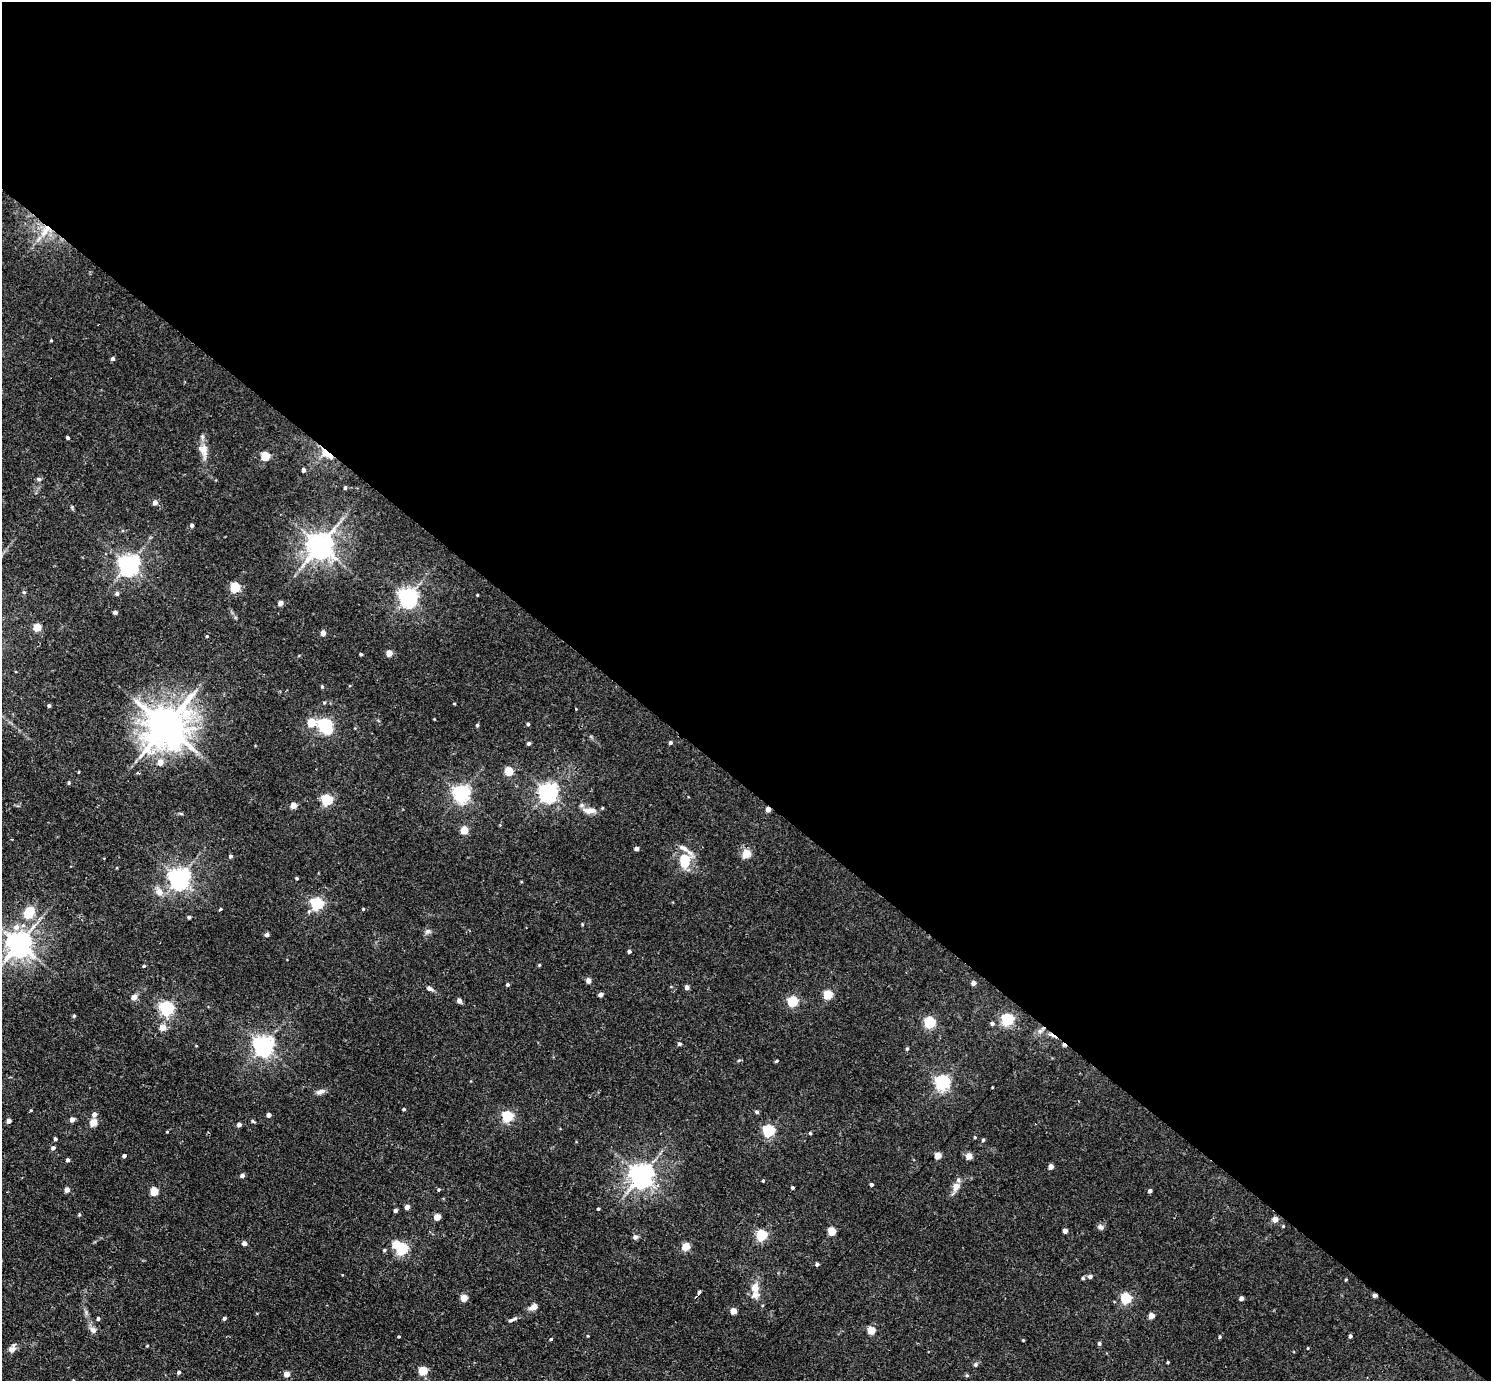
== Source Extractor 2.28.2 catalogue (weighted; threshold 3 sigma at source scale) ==
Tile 3 of 4 x 4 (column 3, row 1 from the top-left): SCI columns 2979-4467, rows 4431-5809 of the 5956 x 5960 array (HDU 1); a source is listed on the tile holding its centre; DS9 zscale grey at full resolution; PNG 1493 x 1383 px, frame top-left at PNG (2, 2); no overlay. Shown black and unused: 57% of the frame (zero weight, under 2 of 3 exposures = <1% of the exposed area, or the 3 px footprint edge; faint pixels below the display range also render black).
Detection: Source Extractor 2.28.2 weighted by HDU 2 'WHT'; one run over the whole footprint, this tile lists its part. Background 0.0314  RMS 0.0043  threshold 0.0196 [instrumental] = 3 sigma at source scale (4.5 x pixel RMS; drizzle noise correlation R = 1.50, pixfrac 1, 0.05/0.05 arcsec/px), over >= 5 px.
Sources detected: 174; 2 inside a brighter object's white glare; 4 cosmic-ray / hot-pixel residue — not listed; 1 inside a brighter listed object's ellipse — not listed separately; the other 167 listed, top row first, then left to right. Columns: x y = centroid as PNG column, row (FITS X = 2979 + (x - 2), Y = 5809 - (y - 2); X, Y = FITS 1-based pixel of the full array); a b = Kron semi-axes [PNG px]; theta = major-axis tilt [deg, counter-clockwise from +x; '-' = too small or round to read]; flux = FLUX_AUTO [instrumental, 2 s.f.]
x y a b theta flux
45 230 20 9 54 6.9
51 340 3 3 - 0.38
113 359 4 4 - 1.1
67 438 3 3 - 0.85
203 451 23 11 -75 4.6
327 454 21 8 -36 4.7
265 456 5 5 - 21
303 470 4 3 - 1.4
39 479 6 5 - 0.72
345 488 4 3 - 0.79
155 502 5 4 - 2.4
192 525 4 4 - 1
320 545 8 7 - 530
129 564 7 6 - 250
235 587 5 5 - 30
24 592 5 3 - 0.4
117 594 5 5 - 1
477 595 3 2 - 0.31
408 597 6 6 - 210
280 603 4 4 - 3.5
115 612 4 4 - 1.6
37 627 5 4 - 11
323 633 6 5 - 1.9
207 636 4 4 - 0.47
389 653 4 4 - 5.4
361 654 3 3 - 0.66
322 687 4 4 - 0.54
49 706 3 3 - 0.9
311 723 6 5 - 14
528 724 4 3 - 0.66
325 725 6 5 - 79
477 725 4 4 - 0.64
166 726 12 11 - 1400
529 743 4 4 - 0.95
670 743 4 4 - 0.88
160 762 6 5 - 3.4
509 771 5 5 - 15
69 783 5 4 - 0.55
548 791 6 6 - 190
461 793 6 6 - 150
327 800 5 5 - 42
293 805 7 7 - 1.9
768 809 4 4 - 2.3
589 811 20 9 -3 3.9
464 830 5 4 - 10
683 848 16 7 -28 2.9
636 849 4 4 - 1.9
746 853 9 7 63 5.2
230 856 4 4 - 0.89
684 860 10 7 88 16
179 878 7 6 - 280
297 878 3 3 - 0.53
159 892 12 9 -61 2.9
317 904 5 5 - 64
220 909 4 3 - 0.53
363 909 4 4 - 0.4
29 913 13 10 58 9.3
189 917 4 3 - 0.74
16 927 9 8 - 2.7
427 931 8 6 36 1.2
267 935 5 4 - 1.1
19 944 8 7 - 480
629 951 4 4 - 0.89
539 965 4 3 - 0.45
144 966 4 3 - 0.54
588 980 4 4 - 2.8
973 983 4 4 - 2.5
508 985 4 4 - 0.76
687 987 4 4 - 1.9
430 989 10 5 -25 1.2
600 994 4 4 - 2.5
828 995 5 5 - 21
134 997 7 6 - 2.2
459 1000 4 4 - 2.1
792 1002 5 5 - 36
166 1008 5 5 - 95
74 1016 4 4 - 0.58
1007 1019 5 5 - 63
929 1022 5 5 - 49
992 1023 5 4 - 0.99
163 1027 5 5 - 5.2
679 1044 4 4 - 0.97
263 1045 6 6 - 240
907 1049 4 4 - 0.59
776 1061 4 3 - 0.51
942 1082 6 6 - 120
321 1091 12 5 17 1.9
404 1109 4 3 - 0.63
31 1110 4 3 - 0.41
757 1112 4 4 - 0.94
94 1114 5 5 - 1.9
268 1115 4 4 - 2
507 1116 5 5 - 43
72 1119 4 4 - 2.6
9 1121 4 4 - 2.2
253 1121 5 4 - 0.63
93 1122 5 4 - 9.4
239 1125 4 4 - 1.8
768 1131 5 5 - 60
810 1133 4 3 - 0.6
975 1137 4 3 - 0.43
55 1139 4 3 - 1.1
983 1140 4 4 - 0.59
53 1148 4 4 - 1.5
938 1155 5 4 - 8.3
124 1156 4 4 - 1
969 1156 4 4 - 6.1
68 1160 4 3 - 1.1
1051 1166 4 4 - 3.5
242 1175 4 4 - 1.7
641 1175 7 7 - 380
763 1181 3 3 - 0.44
871 1185 4 4 - 0.92
956 1186 11 8 55 3.4
792 1188 4 3 - 0.64
67 1190 4 4 - 2.9
439 1190 5 4 - 0.49
154 1191 5 4 - 14
1150 1191 4 3 - 1.2
407 1207 4 4 - 2.8
598 1209 3 3 - 0.64
395 1210 4 3 - 0.99
437 1217 4 4 - 7.3
1275 1219 4 4 - 4.1
1283 1226 4 4 - 0.41
1100 1227 8 6 -60 1.2
832 1231 5 5 - 13
1065 1231 4 4 - 2.5
761 1235 5 5 - 39
635 1237 6 6 - 1.3
244 1243 4 4 - 1.8
686 1246 5 4 - 13
402 1249 5 5 - 56
384 1250 5 4 - 0.53
817 1264 4 3 - 1.1
1090 1276 5 4 - 1.4
1083 1278 5 4 - 0.72
1346 1280 4 3 - 0.39
755 1288 11 9 75 4.1
699 1294 6 3 48 3.2
464 1298 4 4 - 8.5
1126 1298 5 5 - 39
1241 1298 4 4 - 1.9
534 1307 10 6 24 2.8
733 1311 4 4 - 6.8
1151 1316 4 4 - 4.7
224 1318 4 4 - 0.95
98 1319 4 4 - 0.81
512 1319 13 4 22 1.2
93 1330 10 8 -44 1.8
871 1330 5 4 - 12
588 1336 3 3 - 0.37
1350 1336 4 3 - 1.2
399 1337 4 3 - 0.45
1220 1337 4 4 - 0.56
551 1339 4 3 - 0.59
1023 1340 4 3 - 0.36
1099 1343 4 4 - 0.89
147 1346 3 3 - 0.37
1308 1348 4 2 - 0.28
12 1349 10 7 23 2.2
1168 1362 3 3 - 0.39
975 1364 6 6 - 0.82
423 1371 5 5 - 18
179 1372 4 3 - 0.92
287 1374 4 4 - 4.4
73 1380 4 3 - 0.35
Overlapping masked pixels (flux is a lower limit): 3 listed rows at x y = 45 230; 327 454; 768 809
Isophote crosses this tile's border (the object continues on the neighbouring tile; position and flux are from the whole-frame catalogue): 1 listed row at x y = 73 1380